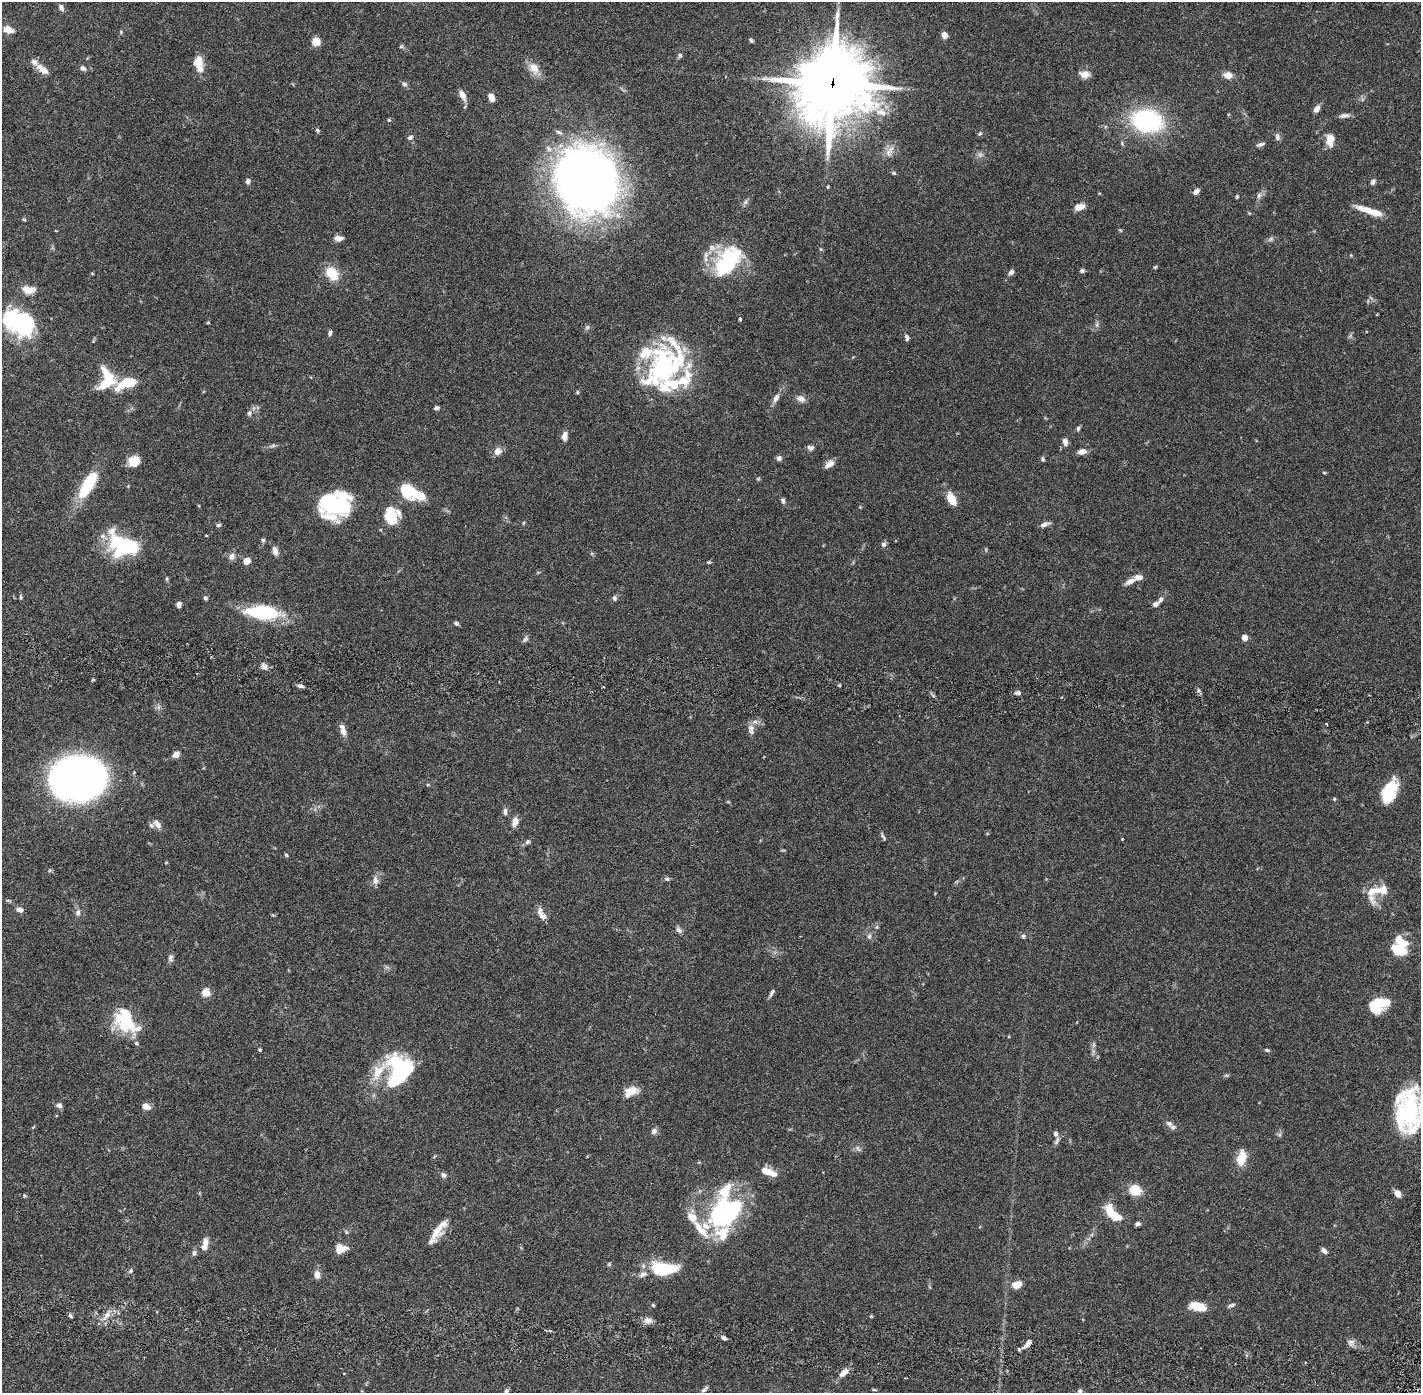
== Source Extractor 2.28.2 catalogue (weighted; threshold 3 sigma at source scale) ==
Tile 7 of 4 x 4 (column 3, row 2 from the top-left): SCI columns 2924-4342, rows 2883-4273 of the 5848 x 5874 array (HDU 1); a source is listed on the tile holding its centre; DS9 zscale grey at full resolution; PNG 1423 x 1395 px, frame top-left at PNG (2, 2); no overlay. Shown black and unused: <1% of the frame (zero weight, under 2 of 6 exposures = <1% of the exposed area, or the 3 px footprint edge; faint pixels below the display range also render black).
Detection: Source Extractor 2.28.2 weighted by HDU 2 'WHT'; one run over the whole footprint, this tile lists its part. Background 0.068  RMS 0.0048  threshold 0.0195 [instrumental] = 3 sigma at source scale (4.09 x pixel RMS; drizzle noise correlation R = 1.36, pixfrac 0.8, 0.05/0.05 arcsec/px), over >= 5 px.
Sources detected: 245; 9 inside a brighter object's white glare — not listed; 35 inside a brighter listed object's ellipse — not listed separately; the other 201 listed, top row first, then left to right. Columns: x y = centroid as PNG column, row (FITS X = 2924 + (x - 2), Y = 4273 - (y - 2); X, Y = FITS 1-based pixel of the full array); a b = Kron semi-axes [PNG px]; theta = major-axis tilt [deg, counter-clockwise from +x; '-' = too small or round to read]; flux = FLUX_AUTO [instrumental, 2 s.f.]
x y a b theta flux
61 7 9 6 -63 0.99
8 30 11 7 -20 2.6
121 32 5 4 - 0.32
944 35 7 6 - 1.6
751 40 6 4 -53 0.48
316 42 7 7 - 3.3
401 46 6 5 - 0.37
680 55 7 5 78 0.54
199 61 15 10 82 3.9
83 68 7 6 - 0.87
534 68 16 11 -58 3.4
43 69 21 8 -36 2.6
1084 74 12 8 -4 2.2
1228 75 9 7 -7 2.6
404 84 7 5 -17 0.67
833 84 31 28 71 1300
462 95 13 6 -63 2
491 97 8 6 -66 2.1
1316 109 8 5 55 1.6
1344 116 13 6 6 1.2
389 120 5 4 - 0.33
1147 121 26 19 -12 39
317 130 6 4 -59 0.42
558 132 10 4 -24 0.71
980 134 6 5 - 0.44
410 137 7 5 32 0.78
1277 137 9 6 -85 0.91
1330 140 14 9 87 3
1261 144 11 5 21 0.87
888 153 11 9 77 1.8
980 155 8 6 44 0.84
894 173 6 4 -21 0.38
586 180 49 44 -64 330
248 181 7 5 70 0.84
1373 182 7 5 60 0.69
828 187 4 3 - 0.29
1196 192 7 4 47 1.6
1259 195 9 6 74 0.89
1237 196 5 3 - 0.38
1079 207 12 7 14 2.2
1370 211 29 6 -18 5.7
24 219 6 4 -2 0.31
1120 230 5 4 - 0.3
56 231 3 2 - 0.23
338 238 10 6 2 1.6
1271 239 9 5 27 0.72
712 247 11 8 -25 1.6
727 261 35 20 50 25
1155 267 5 4 - 0.33
1082 270 6 4 24 0.7
1011 272 7 5 49 1.1
332 273 14 10 -52 6.9
28 289 16 8 -6 3.2
740 319 4 3 - 0.45
208 322 4 4 - 0.27
20 323 33 22 -30 32
1097 324 7 4 72 0.55
587 327 6 5 - 0.56
330 333 7 5 70 0.61
907 337 7 5 -78 0.74
658 370 41 27 -81 22
127 383 46 15 7 12
577 392 5 4 - 0.33
776 398 14 7 61 1.5
801 399 11 8 -19 1.5
437 408 6 4 18 0.7
249 413 7 5 -78 0.64
1078 428 6 5 - 0.54
564 436 10 6 81 1.7
1065 441 9 5 -77 1.3
273 446 9 4 13 0.62
810 448 8 6 -7 0.88
498 451 11 9 45 1.7
1082 452 10 6 13 1.8
779 458 6 6 - 0.85
1043 459 6 4 -78 0.49
134 461 10 9 - 4.8
829 464 11 6 37 2.1
1324 473 5 3 - 0.27
758 479 5 4 - 0.35
87 485 32 11 59 15
410 491 22 10 -29 16
951 499 12 7 -61 5.7
783 501 7 5 -66 0.68
330 505 27 26 - 20
390 517 17 13 -79 9.8
523 523 5 3 - 0.27
1045 524 11 5 21 1.2
218 525 6 5 - 0.52
206 535 4 2 - 0.19
263 540 6 5 - 0.47
883 544 6 6 - 0.84
124 546 28 17 -12 27
986 550 6 3 -73 0.31
275 551 12 7 -73 1.4
232 556 9 8 - 1.4
247 561 6 5 - 2.7
709 562 6 4 -17 0.33
1130 581 13 6 27 1.8
21 597 9 3 -90 0.41
205 598 6 5 - 0.54
614 598 6 5 - 0.69
1161 599 8 6 57 0.78
179 604 5 4 - 1.5
1155 604 7 5 35 1.1
263 613 31 12 -6 23
456 623 5 4 - 0.7
1245 638 5 5 - 2.3
525 639 10 5 53 0.72
264 666 9 7 -22 1.2
93 680 5 3 - 0.29
300 686 7 5 -15 0.88
1198 690 6 5 - 0.56
1018 693 7 5 4 0.86
1327 724 3 2 - 0.45
751 729 15 9 -86 1.6
343 730 15 6 -73 1.9
176 754 8 6 42 1.8
78 778 39 32 -2 220
428 785 5 3 - 0.27
1390 791 24 12 67 10
1334 799 5 4 - 0.28
505 812 10 5 -89 0.87
515 821 12 7 76 2
157 824 13 7 -51 1.9
883 836 11 4 -64 0.58
1122 839 3 2 - 0.25
528 842 7 6 - 0.7
286 855 5 4 - 0.39
166 862 5 3 - 0.24
667 879 6 5 - 0.64
375 880 13 7 -86 1.4
1375 891 30 15 58 5.5
20 910 9 6 -14 1.1
78 912 8 7 - 0.97
273 915 6 4 -32 0.27
541 915 14 10 -39 1.8
877 927 5 5 - 0.43
679 930 10 6 -50 0.9
869 936 8 6 89 0.75
1023 936 6 6 - 0.6
1402 942 19 9 -37 4.6
1399 950 11 7 -24 9.9
170 958 11 6 81 0.88
206 992 5 5 - 11
772 993 11 4 64 0.78
1375 1005 18 16 48 6.8
128 1018 43 16 -77 9.9
1094 1045 9 4 81 0.64
260 1050 4 3 - 0.43
1267 1050 5 4 - 0.49
378 1071 70 22 41 11
1226 1075 6 4 0 0.4
631 1091 17 10 24 3.2
59 1105 8 7 - 0.83
146 1106 9 6 -21 2
1410 1110 41 20 -86 37
1169 1124 9 8 - 0.95
33 1127 5 3 - 0.25
654 1131 7 7 - 0.93
1280 1135 7 4 90 0.52
1057 1141 13 5 67 0.81
858 1148 9 5 -57 0.67
1241 1158 15 8 79 5.8
765 1171 13 8 -22 3
443 1175 8 6 -57 0.72
1135 1190 8 8 - 8
1398 1194 7 5 -54 2.4
24 1196 6 5 - 0.39
725 1212 40 25 38 41
1110 1212 17 8 -78 5.4
1137 1224 5 4 - 0.85
346 1232 6 5 - 0.43
436 1232 27 11 62 4.2
205 1242 12 8 89 1.5
341 1249 12 8 9 3.5
1324 1251 7 5 -39 1.1
194 1253 7 6 - 0.74
609 1264 6 4 46 0.36
664 1269 22 11 -3 19
130 1271 7 6 - 0.63
317 1274 8 6 -89 1.9
643 1274 13 7 22 1.5
1017 1285 11 7 21 2.8
653 1305 4 4 - 0.4
1231 1305 9 4 18 0.7
1198 1306 16 8 -17 5.9
107 1315 10 6 62 1.5
70 1316 7 3 -37 0.46
871 1316 3 3 - 0.33
647 1320 10 8 -12 1.6
724 1338 6 4 -25 0.71
1351 1342 10 6 0 1.1
1028 1344 12 5 49 1.6
1019 1349 3 3 - 1.5
844 1372 11 6 40 2.2
344 1373 3 2 - 0.17
704 1389 11 4 38 0.79
874 1390 6 3 -1 0.28
506 1391 6 5 - 0.45
1080 1391 8 5 -79 0.67
Overlapping masked pixels (flux is a lower limit): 1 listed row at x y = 833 84
Isophote crosses this tile's border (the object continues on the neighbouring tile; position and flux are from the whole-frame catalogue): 3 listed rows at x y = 78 778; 1410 1110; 1080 1391